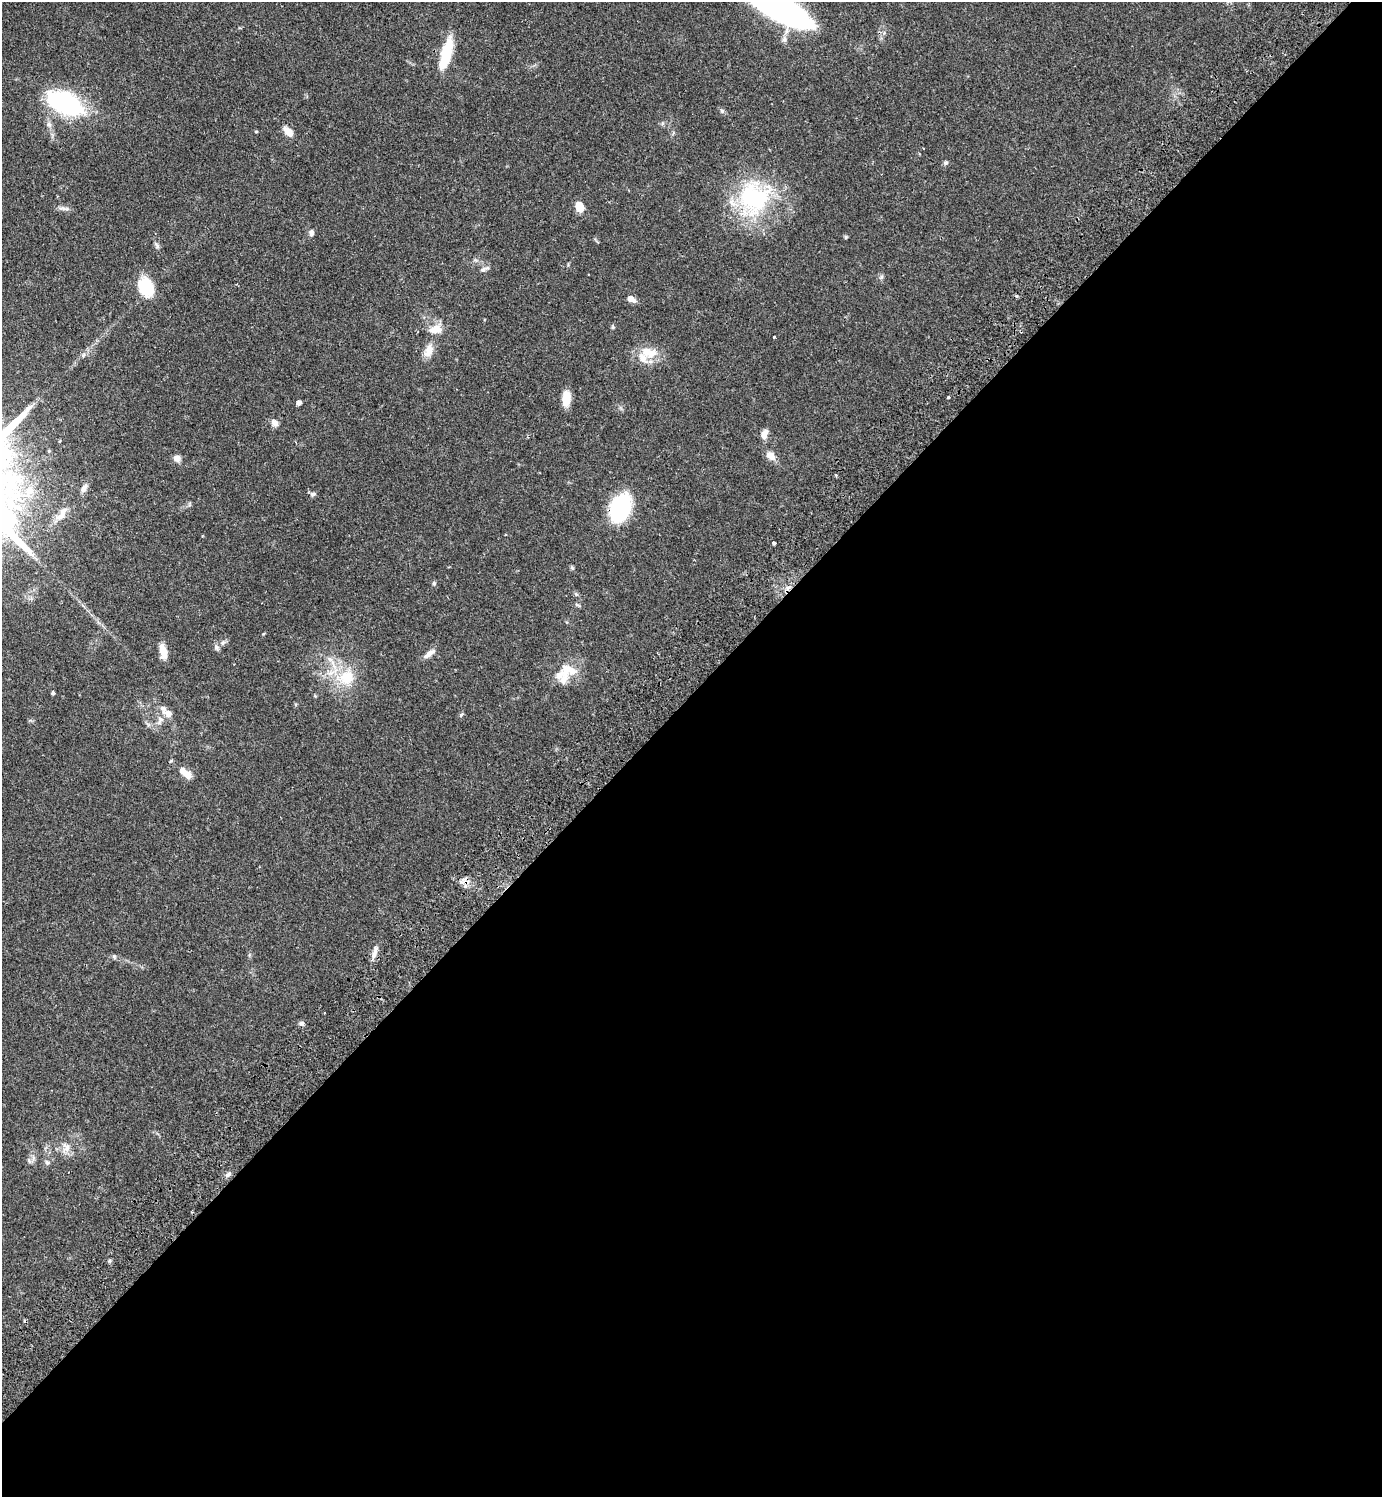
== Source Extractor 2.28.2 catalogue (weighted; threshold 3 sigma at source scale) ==
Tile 15 of 4 x 4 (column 3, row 4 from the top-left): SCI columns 3107-4486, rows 45-1539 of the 6072 x 6072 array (HDU 1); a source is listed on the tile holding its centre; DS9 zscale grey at full resolution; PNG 1384 x 1499 px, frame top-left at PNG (2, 2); no overlay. Shown black and unused: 54% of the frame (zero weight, under 2 of 3 exposures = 3% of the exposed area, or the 3 px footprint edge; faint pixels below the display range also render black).
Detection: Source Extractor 2.28.2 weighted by HDU 2 'WHT'; one run over the whole footprint, this tile lists its part. Background 0.0707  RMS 0.0052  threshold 0.0235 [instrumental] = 3 sigma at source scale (4.5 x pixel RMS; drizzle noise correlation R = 1.50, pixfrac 1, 0.05/0.05 arcsec/px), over >= 5 px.
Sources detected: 64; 1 cosmic-ray / hot-pixel residue — not listed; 7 inside a brighter listed object's ellipse — not listed separately; the other 56 listed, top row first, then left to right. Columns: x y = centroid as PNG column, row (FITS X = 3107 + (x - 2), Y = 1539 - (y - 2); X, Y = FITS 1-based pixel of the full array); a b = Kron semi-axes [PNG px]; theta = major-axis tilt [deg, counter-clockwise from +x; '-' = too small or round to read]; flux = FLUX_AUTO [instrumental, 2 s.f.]
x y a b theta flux
781 10 66 22 -27 120
446 54 37 10 75 19
65 103 36 20 -26 65
722 111 6 6 - 1
49 124 9 6 -48 1.8
256 132 5 3 - 0.47
288 132 14 7 -45 4.7
946 163 6 6 - 1.1
754 198 49 43 61 58
579 207 10 8 -70 6.3
62 208 14 5 -2 2
311 233 9 6 81 1.8
846 237 5 4 - 0.63
157 245 10 5 -65 1.3
483 269 10 6 19 1.6
145 287 22 16 -70 18
631 299 10 6 -27 3.2
613 327 5 4 - 0.68
436 329 20 12 11 6.5
774 337 3 2 - 0.38
429 351 18 10 66 5.3
642 358 21 16 84 7.8
948 397 3 3 - 1.2
566 398 13 7 86 11
299 402 4 4 - 2.2
275 423 10 7 -52 2.6
764 434 12 7 72 3.4
60 441 5 3 - 0.44
771 456 14 10 -39 3.6
177 458 9 8 - 2.6
84 488 12 6 64 2.5
29 491 15 11 40 6.8
313 494 8 6 19 1.3
620 508 28 19 66 42
61 516 14 9 31 4.1
774 543 4 3 - 2.6
572 568 6 4 -43 0.76
434 583 6 5 - 0.84
576 594 6 4 -71 0.73
577 605 9 3 -23 0.79
223 643 8 6 44 1.5
163 651 18 7 -80 5.6
429 654 18 6 34 3.1
570 670 25 13 -16 9
346 677 28 22 25 19
53 693 4 3 - 1.9
168 713 14 8 -18 3.7
461 715 6 5 - 0.8
160 720 14 7 62 3.6
186 773 17 8 -37 6.2
375 951 13 5 85 2.8
301 1024 6 5 - 1.6
66 1148 14 11 -72 4.5
29 1161 8 5 -66 1.2
47 1162 8 5 -46 1.1
228 1174 10 5 44 1.6
Overlapping masked pixels (flux is a lower limit): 1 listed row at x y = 620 508
Isophote crosses this tile's border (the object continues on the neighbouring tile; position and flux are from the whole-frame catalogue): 1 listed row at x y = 781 10
Unlisted compact peaks at least as high as the median listed source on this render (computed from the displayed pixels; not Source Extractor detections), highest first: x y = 881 277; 114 956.